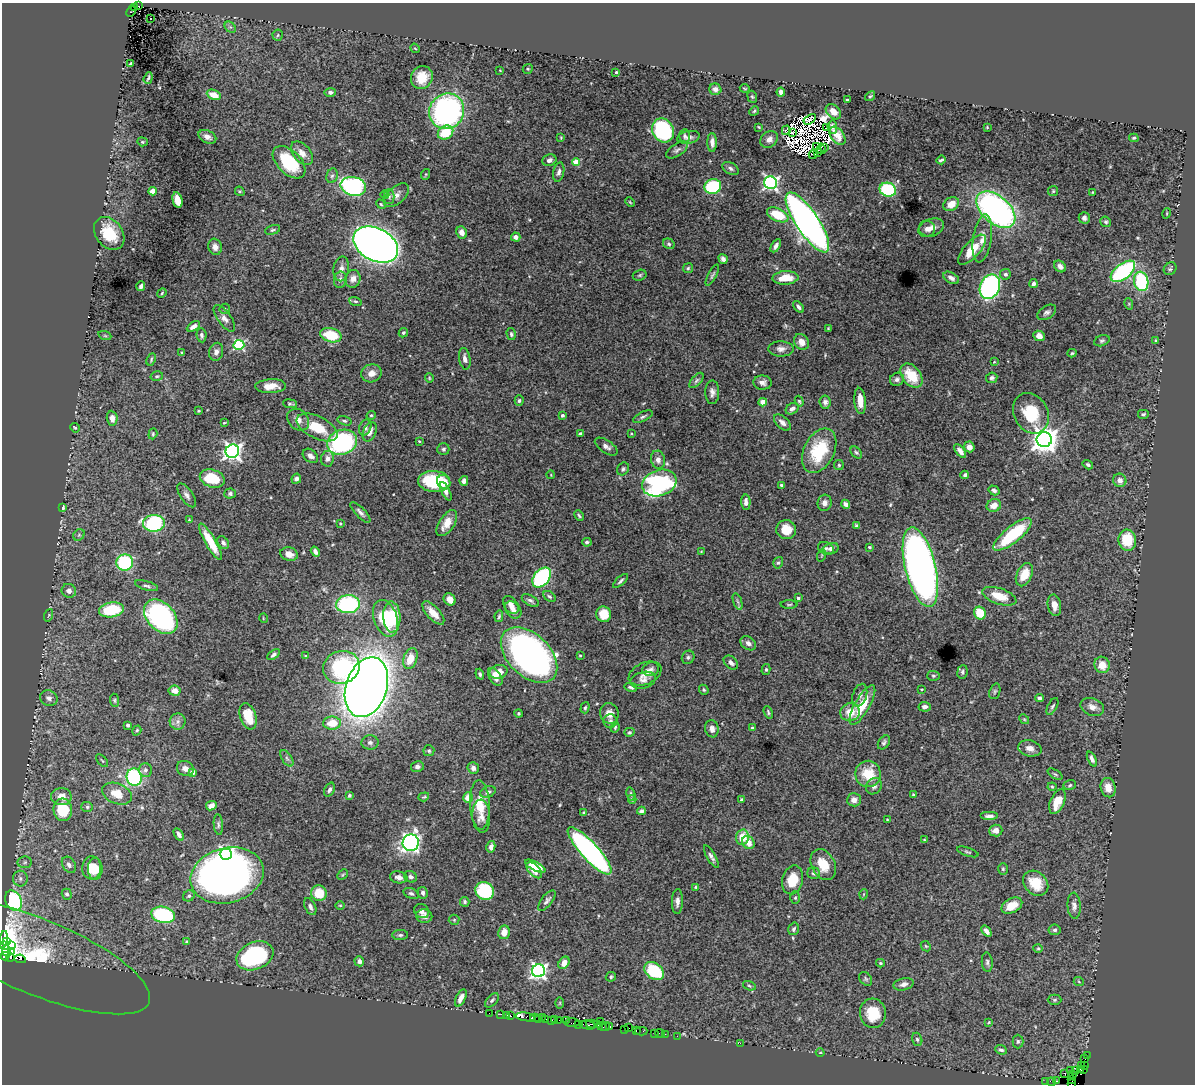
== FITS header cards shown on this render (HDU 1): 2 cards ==
NAXIS1  =                 1193
NAXIS2  =                 1082

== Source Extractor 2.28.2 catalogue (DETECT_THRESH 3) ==
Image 1193 x 1082 px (HDU 1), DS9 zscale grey, 1 PNG px = 1 image px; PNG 1197 x 1086 px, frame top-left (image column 1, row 1082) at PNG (2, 3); each listed source drawn as its Kron ellipse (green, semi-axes under 4 px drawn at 4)
Background 3.09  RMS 0.038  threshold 0.115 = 3 sigma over >= 5 px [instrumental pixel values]
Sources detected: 491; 13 with non-positive FLUX_AUTO (blend fragments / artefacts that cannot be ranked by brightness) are neither listed nor drawn; the other 478 listed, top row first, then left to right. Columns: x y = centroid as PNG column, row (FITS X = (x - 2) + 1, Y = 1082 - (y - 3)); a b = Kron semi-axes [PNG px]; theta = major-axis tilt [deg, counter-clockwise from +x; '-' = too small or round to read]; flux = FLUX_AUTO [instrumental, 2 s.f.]
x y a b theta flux
138 6 3 2 - 160
134 7 3 2 - 250
131 11 6 3 62 530
150 19 3 3 - 5.5
230 27 6 5 - 4.7
278 35 6 5 - 3.7
415 48 5 4 - 3
131 64 4 3 - 6.9
528 69 5 4 - 3.8
500 70 3 2 - 1.7
616 72 3 3 - 2.9
422 77 12 10 62 51
148 78 6 2 71 4.1
745 88 5 2 - 2.3
715 89 6 5 - 11
330 92 5 4 - 7.6
781 92 4 4 - 10
214 95 7 4 -25 33
870 96 5 4 - 3.3
752 97 6 4 -66 3.5
847 100 3 3 - 5
447 111 18 17 - 620
754 111 5 4 - 3.4
833 112 9 6 -46 17
810 119 7 2 33 6.5
759 127 3 2 - 2.2
827 127 3 2 - 1.4
832 127 7 5 -84 9.3
987 127 3 3 - 2
663 130 12 10 -59 250
786 130 4 2 - 3.6
793 132 3 2 - 3.6
446 133 8 6 34 77
685 136 7 5 85 5.5
837 136 10 6 -53 22
207 137 9 6 -25 14
561 137 3 2 - 2.2
689 137 11 6 12 11
1134 138 5 3 - 3.8
769 139 9 7 38 15
142 142 5 4 - 3.3
712 142 9 4 -88 11
816 146 3 2 - 4.7
824 147 3 2 - 3.1
821 149 5 2 - 3.9
677 150 12 6 33 8.8
817 152 3 2 - 4.9
302 153 14 8 -49 21
813 155 4 2 - 0.63
549 160 7 5 21 12
941 160 4 3 - 5
289 162 20 11 -44 140
576 162 4 4 - 72
731 169 9 5 -30 7.6
559 172 10 5 77 9.2
426 174 5 3 - 2.5
332 176 7 5 71 5.8
771 183 6 6 - 690
353 186 13 9 -13 430
713 186 8 7 - 180
888 190 8 7 - 210
153 191 4 4 - 38
240 191 5 4 - 3.6
1053 191 5 5 - 3.7
1092 192 3 2 - 2.3
385 194 4 3 - 2.5
397 195 15 8 42 16
389 197 7 5 -89 6
177 200 8 5 -76 46
630 202 5 3 - 2.4
381 204 5 4 - 3.6
951 204 8 6 31 32
996 210 23 13 -42 830
1167 213 5 3 - 2.3
778 215 11 6 -25 82
1084 218 6 5 - 8.9
807 222 35 11 -56 1800
1106 222 6 5 - 4.6
931 228 13 8 21 20
927 229 8 7 - 12
273 230 8 4 18 4.5
109 233 18 13 -52 78
462 233 6 5 - 14
516 237 5 4 - 11
982 238 24 9 81 30
669 244 6 5 - 5.3
376 245 24 16 -28 2300
776 246 7 4 60 9.5
215 247 8 6 -74 13
972 250 19 8 48 56
723 259 5 4 - 8.4
1060 266 7 5 -41 13
688 268 5 4 - 3.6
341 269 12 8 81 15
1170 269 7 5 46 5
1123 271 14 7 38 300
1005 274 5 5 - 7
640 275 7 5 17 4.2
712 275 12 4 62 5.4
785 278 13 6 4 43
951 278 8 5 -30 10
353 279 9 7 75 15
340 280 8 6 78 10
1141 281 10 7 -80 200
1033 283 4 4 - 7.7
141 286 5 3 - 7.9
990 287 13 9 65 480
162 293 5 4 - 3
355 301 6 4 -17 3.9
1129 304 6 3 -73 2.8
798 307 7 4 -50 7.7
225 309 5 5 - 4.1
1047 312 10 6 34 8.4
224 318 16 6 -54 15
193 326 7 4 30 14
828 328 4 4 - 2.2
403 333 5 4 - 4.3
511 334 6 4 -74 4.3
202 335 7 5 -82 6.4
331 335 11 7 -14 92
105 336 7 4 -19 3.7
1039 336 6 5 - 17
1155 340 3 3 - 2.8
1102 341 8 5 21 5.3
801 342 8 7 - 23
239 345 5 5 - 250
781 349 12 7 -2 14
182 352 3 2 - 2.2
216 352 9 7 75 12
1072 353 4 4 - 3.3
151 359 6 3 66 3.5
465 359 11 5 -80 13
994 362 4 2 - 1.5
371 373 10 9 - 19
157 376 6 4 14 4.1
911 376 13 9 -51 70
429 378 5 4 - 3
992 378 6 5 - 6
897 379 7 6 - 8.1
696 380 9 5 49 6.1
763 383 9 7 -7 12
271 386 15 7 3 30
712 392 12 7 89 13
519 401 5 4 - 4.6
799 401 5 4 - 3.5
860 401 13 5 -85 28
763 402 4 4 - 45
825 402 7 5 -82 9.1
290 404 7 3 -7 4.5
792 409 7 5 34 9.7
199 411 3 3 - 2.4
1031 413 21 17 -62 100
1143 414 6 5 - 4.6
371 415 4 4 - 3.2
562 415 3 3 - 6
643 417 10 4 26 6.4
112 418 7 5 -84 16
298 420 12 9 -46 17
344 421 7 4 -17 4.5
782 422 10 6 -43 12
224 423 4 3 - 2.2
317 427 22 11 -26 72
365 427 8 6 68 9.9
75 428 5 4 - 3.1
370 432 10 6 66 16
153 434 6 4 71 3.4
580 434 3 3 - 7.5
631 434 3 2 - 1.9
1044 440 7 7 - 3200
419 441 4 3 - 2.3
342 442 15 12 17 350
606 447 13 6 -34 11
969 447 5 5 - 17
443 449 6 6 - 5.1
232 451 7 6 - 1200
819 451 24 15 63 140
960 451 8 4 -51 15
856 453 7 4 -48 4.9
310 456 8 6 -38 12
327 459 8 6 82 11
658 460 9 7 -77 15
839 465 5 5 - 3.8
1088 465 5 4 - 5.4
623 469 7 5 53 5.1
551 475 4 2 - 1.7
965 475 4 3 - 5.1
212 478 13 8 -16 90
296 479 5 4 - 8.5
1120 480 7 6 - 14
434 481 16 10 -5 130
464 481 5 4 - 10
444 482 7 6 - 31
659 483 17 13 19 460
782 485 4 3 - 3.7
994 490 6 4 -31 6.6
446 491 10 4 -64 12
230 493 5 5 - 5.6
187 495 14 6 -55 10
746 502 7 4 -87 14
825 503 8 7 - 12
846 504 5 4 - 11
994 505 7 6 - 24
63 507 4 3 - 7
360 512 14 5 -47 9.8
579 516 5 3 - 3.8
189 520 4 3 - 1.9
154 523 11 8 1 310
340 523 3 2 - 2.4
447 523 15 7 57 34
857 525 4 4 - 4.8
786 530 10 9 - 42
1013 534 24 8 39 170
79 535 6 5 - 4.3
1127 540 10 9 - 84
210 542 21 5 -60 54
587 542 5 4 - 4.9
223 543 7 5 -57 7.7
870 547 4 3 - 2.9
826 548 8 6 -29 7.7
831 549 8 5 15 9.8
701 551 3 2 - 1.8
315 552 5 4 - 10
289 554 9 6 -14 23
822 555 6 4 71 3.2
125 562 8 8 - 230
778 563 6 4 71 4.4
920 567 41 15 -76 2200
1024 575 12 7 64 51
542 577 11 7 50 310
621 581 9 4 42 5.6
146 586 12 4 -16 7
69 591 7 6 - 11
549 596 7 4 -38 4.3
999 596 18 8 -19 54
798 598 4 4 - 6.2
450 599 6 5 - 18
530 601 9 5 -31 7.5
738 602 8 3 -71 4.7
348 604 12 9 4 280
789 604 8 3 1 3.3
511 605 10 6 -53 15
1054 605 11 6 -80 19
111 610 12 7 8 120
513 610 9 7 -46 15
433 613 14 6 -47 30
980 613 6 6 - 58
604 614 8 7 - 52
49 615 6 4 70 3.1
499 616 6 3 78 4.1
161 617 20 13 -46 510
392 617 15 8 -87 93
263 618 5 3 - 2
386 618 19 11 -72 120
748 643 8 6 -37 9.6
273 655 7 4 36 7.1
529 655 33 21 -44 1200
580 655 3 3 - 2.4
306 656 4 3 - 2
688 657 7 6 - 5.6
410 659 11 7 72 39
731 663 8 5 -41 11
1102 665 8 7 - 36
341 667 18 16 17 250
651 669 8 7 - 8.4
766 669 5 4 - 3.8
498 672 9 6 13 29
962 672 7 5 82 5.7
480 674 5 4 - 5.1
645 674 17 11 25 23
933 676 6 5 - 4.3
495 677 10 6 -56 21
643 680 13 8 15 14
366 687 31 20 71 5500
631 687 6 3 -12 6.4
922 689 2 2 - 1.9
704 690 5 4 - 3.8
175 691 6 5 - 17
995 691 8 5 71 4.7
860 695 12 7 72 11
49 698 9 7 -23 11
1039 698 4 3 - 6.6
114 700 7 4 -85 3.8
862 705 22 7 60 74
1052 706 9 4 62 5.5
925 707 6 5 - 9.4
1092 707 12 8 -23 18
585 708 6 4 73 4
768 712 6 4 -69 4
850 712 10 9 - 39
519 713 4 4 - 3.4
609 713 10 9 - 22
248 716 13 8 -70 57
1024 719 5 4 - 3
178 721 8 8 - 11
610 721 7 7 - 7.2
332 723 9 6 3 51
128 725 4 3 - 5.1
615 727 5 3 - 3.3
752 728 4 3 - 5.2
712 729 8 6 -80 13
137 730 5 4 - 3.8
629 732 5 4 - 3.8
370 742 8 7 - 8.3
884 742 8 5 55 6.1
1030 748 12 8 -15 18
429 751 5 5 - 4.5
287 758 9 5 -57 6.6
1092 759 8 4 -65 8.1
102 761 8 2 -50 2.6
417 766 6 5 - 8.9
473 768 6 5 - 12
185 769 8 7 - 15
145 770 7 6 - 6.8
193 772 4 4 - 20
868 774 13 13 - 67
1055 774 8 3 -32 3.6
134 777 8 7 - 310
1070 785 6 5 - 4.6
874 786 9 7 51 11
1052 787 4 4 - 3
1108 788 10 7 -76 29
329 790 7 5 67 9
488 792 8 5 23 7.8
117 794 15 10 -22 40
631 794 7 4 -75 4.3
349 795 4 4 - 4.6
913 795 3 3 - 3.1
61 797 10 8 -1 27
424 797 5 4 - 3.2
468 797 5 5 - 30
632 799 4 3 - 3.7
742 800 3 3 - 9.7
854 800 7 6 - 16
1057 802 13 7 67 43
480 805 24 10 -87 64
211 806 5 4 - 16
87 807 6 5 - 4.6
63 810 11 9 -81 110
641 811 4 3 - 6.7
584 812 4 3 - 2.6
481 816 16 9 -87 20
989 816 9 4 0 10
887 820 3 2 - 1.9
218 824 10 4 -85 6.1
996 830 6 6 - 16
179 834 7 4 -59 10
742 837 7 6 - 44
924 840 4 3 - 2.5
411 843 8 8 - 950
748 843 7 6 - 27
491 847 5 4 - 11
590 851 31 8 -47 800
968 852 11 3 -18 3.9
226 854 6 6 - 650
711 857 12 4 -59 9.6
25 862 7 6 - 6.2
69 865 9 6 -58 8.8
823 865 16 11 -62 51
535 866 11 4 -28 35
92 868 11 9 88 39
95 869 11 7 -90 38
1003 869 6 5 - 3.9
534 870 10 5 -46 31
814 873 6 5 - 7.5
227 875 37 27 15 1500
343 875 6 4 45 3.2
399 877 9 6 -10 13
411 877 7 5 -26 7.5
20 878 8 7 - 9.7
793 880 14 10 76 64
1036 883 14 11 -44 58
696 887 4 3 - 3.1
485 891 9 8 - 200
319 893 8 7 - 60
411 893 8 5 -23 5.5
423 893 6 5 - 6.8
67 894 5 5 - 6.1
864 894 5 3 - 2.1
189 896 6 5 - 5.5
795 898 6 5 - 3.6
13 901 10 8 -62 250
547 901 12 5 52 8.1
677 901 12 5 88 13
465 902 5 4 - 5
340 905 5 3 - 2.5
1012 906 11 7 28 36
1074 906 13 6 -86 12
310 907 9 5 -66 9.3
422 911 8 6 -36 9.8
163 915 12 8 -12 260
424 916 8 6 -9 9.9
454 920 5 5 - 3.4
794 929 6 5 - 6.1
1055 930 6 5 - 6.1
986 931 6 4 -53 12
504 932 7 6 - 28
400 935 8 5 0 5.6
3 940 9 3 79 270
6 942 4 3 - 170
186 942 4 4 - 4
4 945 3 2 - 750
12 946 3 3 - 85
926 946 6 4 -45 3
1038 948 4 4 - 2.9
6 951 5 2 - 240
12 952 2 2 - 66
5 956 4 3 - 400
36 956 123 38 -22 470
255 956 19 13 22 350
10 958 4 2 - 100
20 959 5 3 - 750
359 961 5 5 - 9.5
987 962 10 5 -85 7
564 963 6 5 - 19
880 963 4 3 - 3.8
539 971 6 6 - 840
654 971 11 8 -38 150
611 977 5 4 - 4.1
866 979 8 5 -50 5.1
1079 982 5 3 - 2.8
904 984 10 6 14 12
749 986 7 4 -20 4
461 998 9 4 64 18
492 1000 8 5 49 5.6
1055 1000 7 5 1 4.6
560 1003 6 3 89 2.5
489 1013 2 2 - 22
873 1013 15 13 -84 73
501 1014 2 2 - 63
506 1015 3 2 - 17
510 1016 3 3 - 230
525 1017 9 3 -8 160
535 1018 4 2 - 150
542 1018 2 2 - 120
538 1019 2 2 - 160
546 1020 3 2 - 110
551 1020 3 3 - 140
555 1020 4 3 - 130
559 1020 2 2 - 21
567 1020 3 2 - 140
600 1021 2 2 - 72
989 1022 4 3 - 2
572 1023 7 3 0 340
579 1024 2 2 - 24
592 1024 6 2 -14 400
588 1025 8 2 -10 490
598 1025 4 3 - 330
602 1026 5 2 - 81
606 1026 4 3 - 89
610 1027 3 2 - 89
629 1028 2 2 - 25
625 1029 2 2 - 50
636 1031 3 2 - 110
641 1031 6 2 0 120
655 1033 2 2 - 25
660 1034 5 2 - 110
665 1034 2 2 - 41
677 1036 2 2 - 40
917 1039 7 5 -74 5.5
1018 1041 7 5 -90 5.2
740 1043 2 2 - 41
1001 1050 6 4 -22 6.8
820 1052 4 3 - 1.8
1087 1055 2 2 - 41
1085 1059 2 2 - 14
1081 1065 3 2 - 67
1085 1065 3 2 - 48
1080 1069 3 2 - 62
1084 1069 2 2 - 26
1076 1070 2 2 - 60
1071 1071 4 2 - 79
1065 1073 3 3 - 120
1072 1074 3 2 - 11
1071 1080 3 2 - 24
1046 1081 3 2 - 3.2
1056 1081 3 2 - 110
1051 1082 4 2 - 120
1071 1083 2 2 - 63
At the frame edge (FLAGS 8, measured only in part): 3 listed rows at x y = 3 940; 4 945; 1071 1083
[13 non-positive-flux detections neither listed nor drawn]